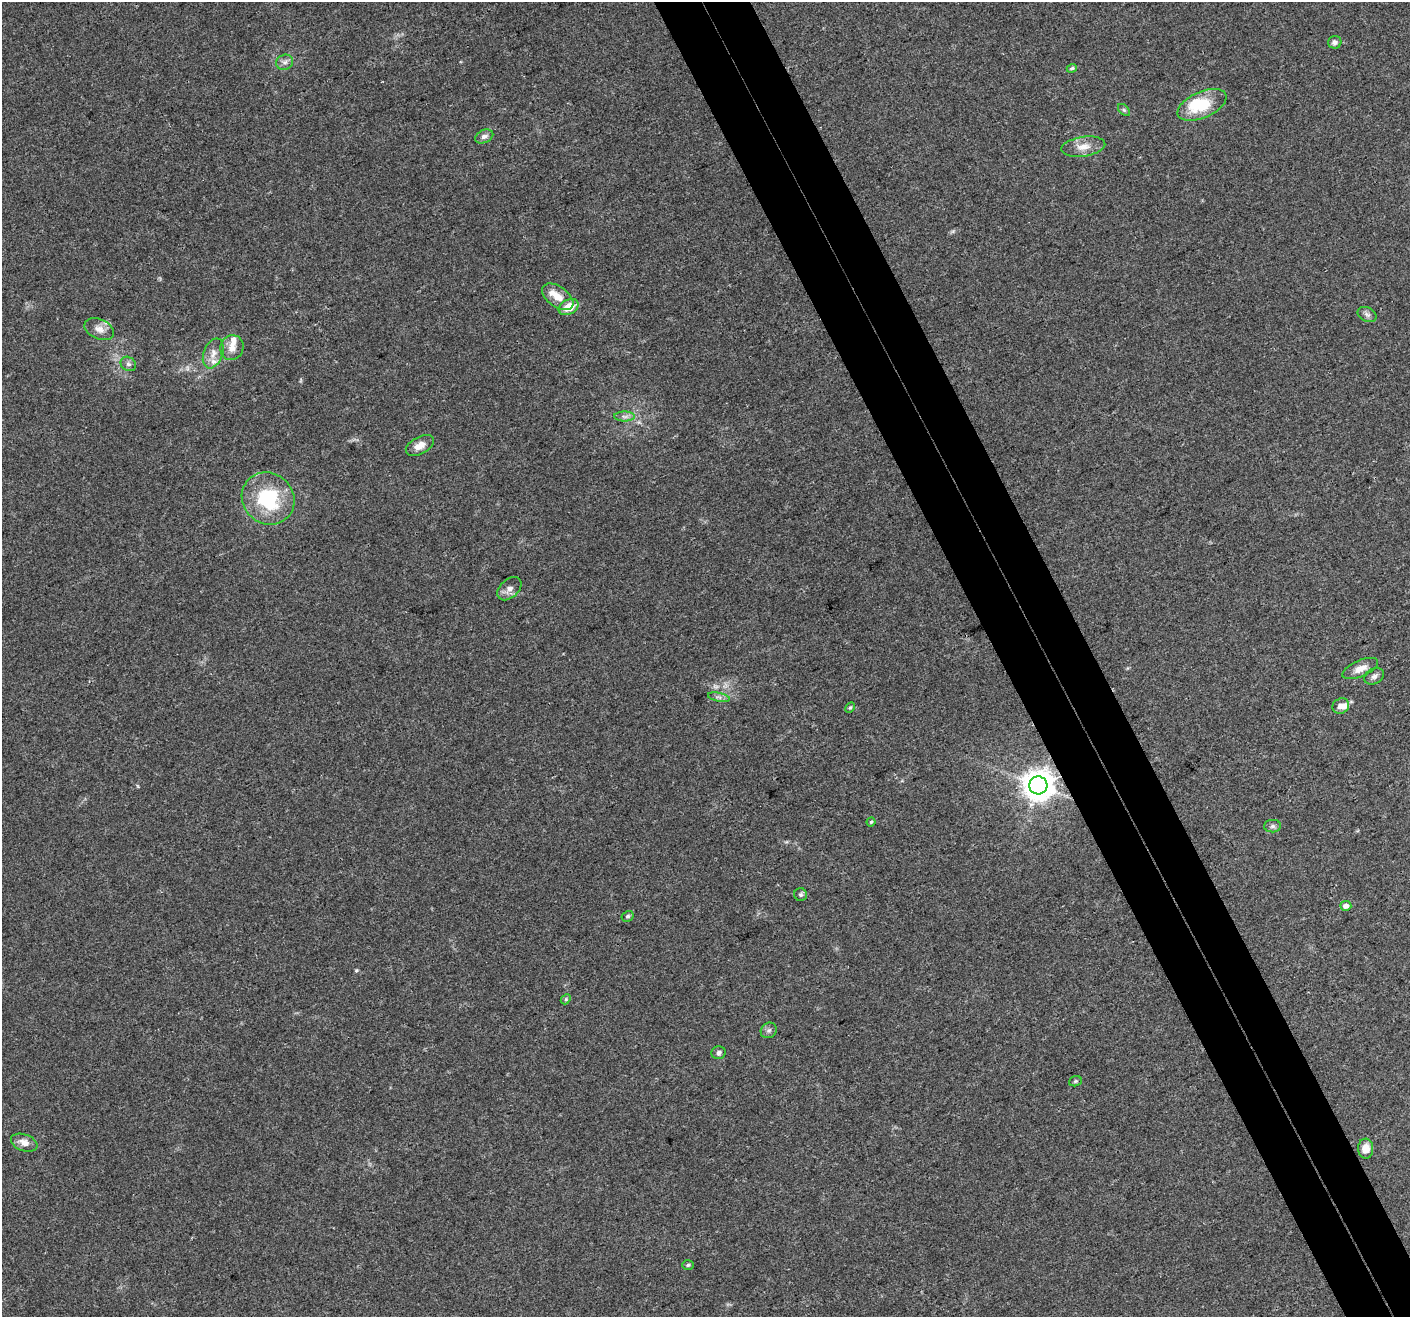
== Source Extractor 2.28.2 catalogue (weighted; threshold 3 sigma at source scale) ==
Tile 6 of 4 x 4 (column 2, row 2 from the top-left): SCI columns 1475-2882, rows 2848-4162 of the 5761 x 5639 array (HDU 1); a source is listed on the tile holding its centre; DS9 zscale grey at full resolution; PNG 1412 x 1319 px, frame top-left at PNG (2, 2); each listed source drawn as its Kron ellipse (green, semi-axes under 4 px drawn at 4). Shown black and unused: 7% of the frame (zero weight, under 3 of 4 exposures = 7% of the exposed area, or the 3 px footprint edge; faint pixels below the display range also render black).
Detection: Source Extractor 2.28.2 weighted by HDU 2 'WHT'; one run over the whole footprint, this tile lists its part. Background 0.0499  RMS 0.0041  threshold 0.0185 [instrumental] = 3 sigma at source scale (4.5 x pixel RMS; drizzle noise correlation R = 1.50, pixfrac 1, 0.0396/0.0396 arcsec/px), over >= 5 px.
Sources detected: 42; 1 too faint to see at this stretch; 1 inside a brighter object's white glare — neither listed nor drawn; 4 inside a brighter listed object's ellipse — not listed separately; the other 36 listed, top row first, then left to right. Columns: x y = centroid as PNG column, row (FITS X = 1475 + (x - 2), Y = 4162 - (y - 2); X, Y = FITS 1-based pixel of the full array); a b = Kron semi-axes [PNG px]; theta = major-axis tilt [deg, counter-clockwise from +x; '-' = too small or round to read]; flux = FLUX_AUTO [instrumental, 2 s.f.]
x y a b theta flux
1335 42 6 6 - 1.7
285 62 8 7 - 1.8
1072 68 5 4 - 0.72
1202 105 26 13 24 16
1124 110 7 4 -45 0.73
484 136 9 6 24 1.6
1083 147 22 10 8 4.9
558 297 18 10 -36 5.5
569 307 10 7 29 6.8
1367 314 10 7 -27 1.5
99 329 15 10 -23 3.5
232 348 12 11 - 3.7
213 353 15 9 68 3.6
128 364 8 6 -36 1.3
625 416 10 5 -1 1.5
420 445 15 8 27 3.9
268 498 27 25 -43 30
509 589 14 9 42 2.7
1360 668 19 8 24 4.1
1374 676 10 7 29 1.6
719 697 11 3 -11 1.1
1341 706 9 7 33 2.4
850 707 6 4 61 0.57
1038 785 9 9 - 680
871 822 4 4 - 0.54
1272 826 8 6 2 1.2
801 895 6 6 - 0.89
1346 906 5 5 - 2.4
628 916 6 5 - 0.73
566 999 6 4 47 0.64
769 1030 8 7 - 1.3
718 1053 7 6 - 1.4
1075 1081 6 5 - 0.67
24 1143 13 8 -19 3.5
1366 1149 10 7 -88 4.8
688 1265 6 4 3 0.79
Overlapping masked pixels (flux is a lower limit): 1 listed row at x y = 1038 785
Unlisted compact peaks at least as high as the median listed source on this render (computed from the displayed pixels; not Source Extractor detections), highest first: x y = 356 970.